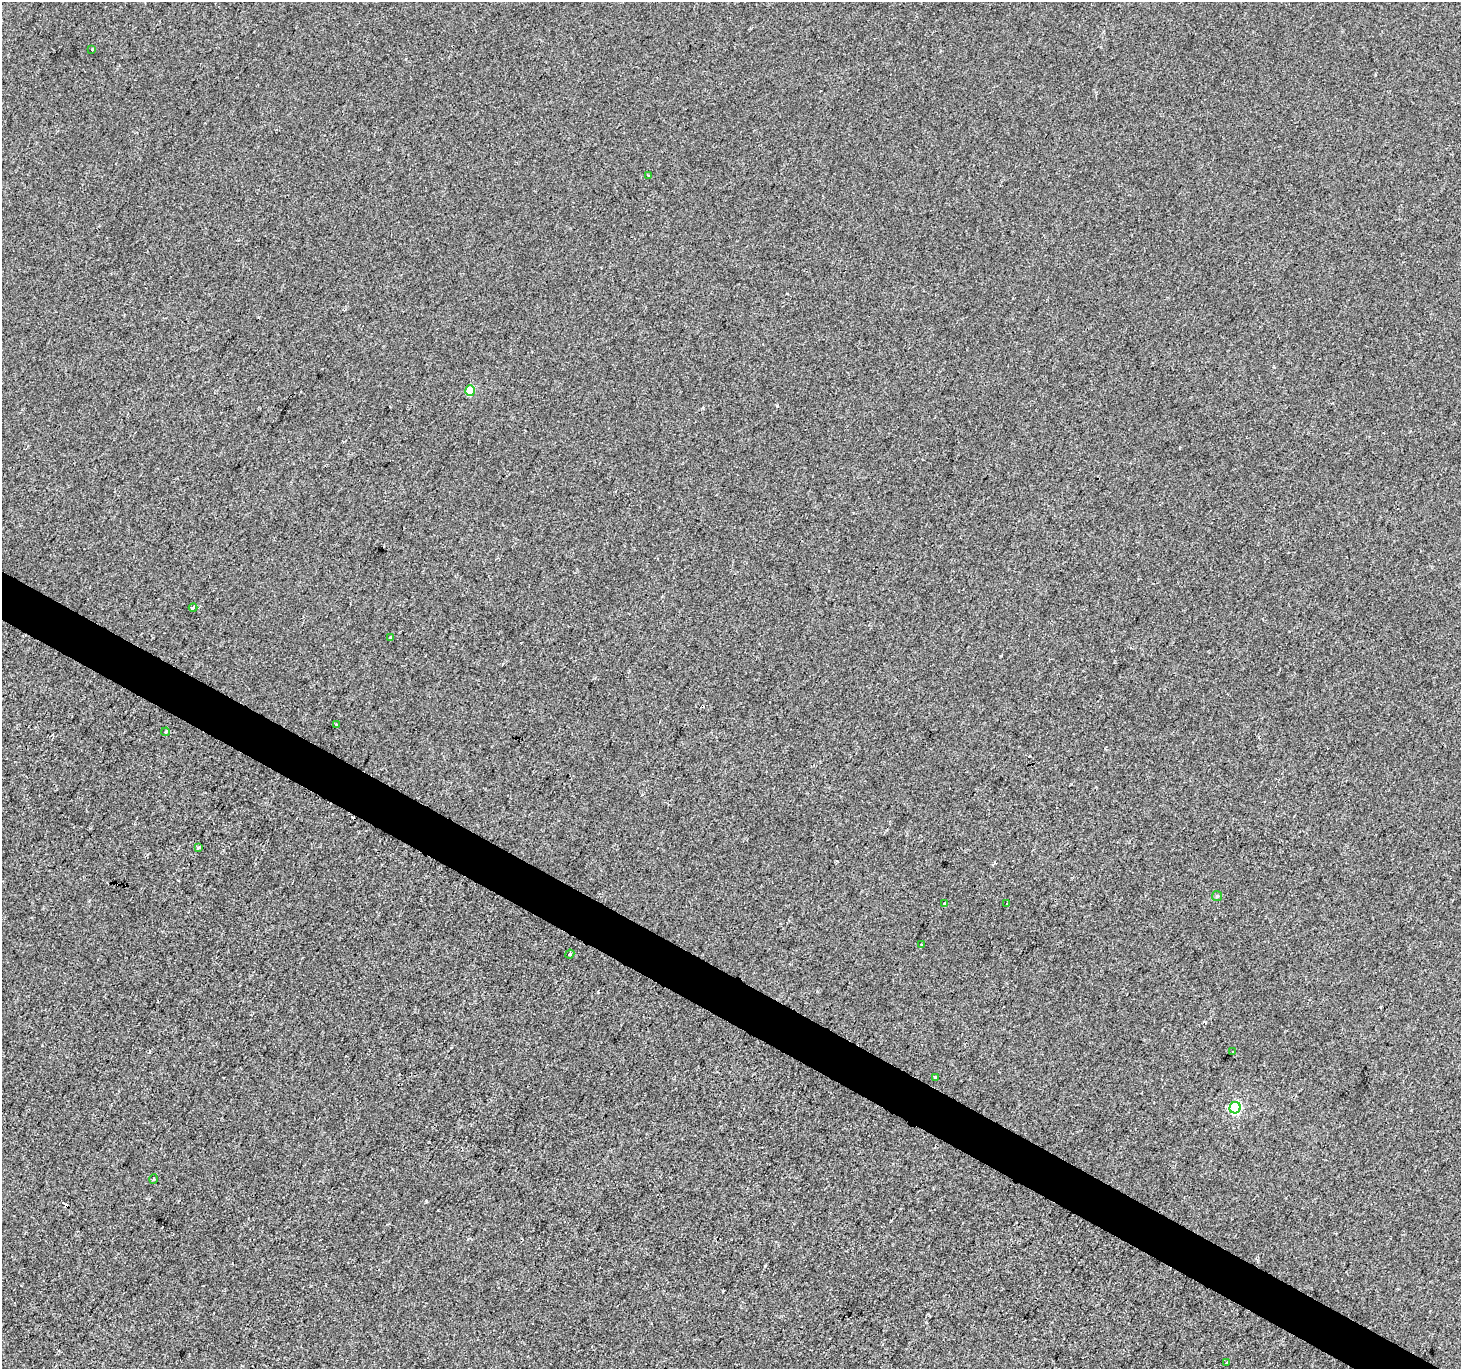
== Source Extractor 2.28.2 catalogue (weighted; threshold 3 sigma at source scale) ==
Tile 6 of 4 x 4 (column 2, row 2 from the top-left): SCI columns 1467-2925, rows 2996-4362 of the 5844 x 5924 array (HDU 1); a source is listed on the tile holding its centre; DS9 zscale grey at full resolution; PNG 1463 x 1371 px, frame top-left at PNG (2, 2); each listed source drawn as its Kron ellipse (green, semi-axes under 4 px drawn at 4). Shown black and unused: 3% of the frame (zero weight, under 2 of 3 exposures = <1% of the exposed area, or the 3 px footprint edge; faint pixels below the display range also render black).
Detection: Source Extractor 2.28.2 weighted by HDU 2 'WHT'; one run over the whole footprint, this tile lists its part. Background -5.35e-04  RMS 0.0042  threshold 0.019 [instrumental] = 3 sigma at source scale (4.5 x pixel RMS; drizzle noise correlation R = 1.50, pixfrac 1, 0.0396/0.0396 arcsec/px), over >= 5 px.
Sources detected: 25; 7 cosmic-ray / hot-pixel residue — neither listed nor drawn; the other 18 listed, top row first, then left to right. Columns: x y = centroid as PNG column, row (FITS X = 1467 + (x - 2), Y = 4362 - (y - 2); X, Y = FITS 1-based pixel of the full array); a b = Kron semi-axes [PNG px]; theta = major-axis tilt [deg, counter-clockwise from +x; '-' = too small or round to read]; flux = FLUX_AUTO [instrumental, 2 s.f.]
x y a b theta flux
92 49 3 3 - 1.2
648 175 3 3 - 0.65
470 391 5 5 - 11
193 607 4 3 - 1.6
391 637 4 3 - 1.9
336 725 3 3 - 1.8
166 732 4 3 - 0.46
198 847 3 3 - 0.88
1217 896 5 5 - 0.6
944 904 3 3 - 1.4
1006 904 3 2 - 0.71
921 945 3 2 - 0.63
570 954 4 3 - 0.47
1233 1052 3 3 - 2.9
936 1077 4 3 - 4.8
1235 1108 6 5 - 42
154 1179 5 3 - 0.38
1227 1363 3 3 - 0.61
Unlisted compact peaks at least as high as the median listed source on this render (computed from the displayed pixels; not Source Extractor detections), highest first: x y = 426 1201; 777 406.